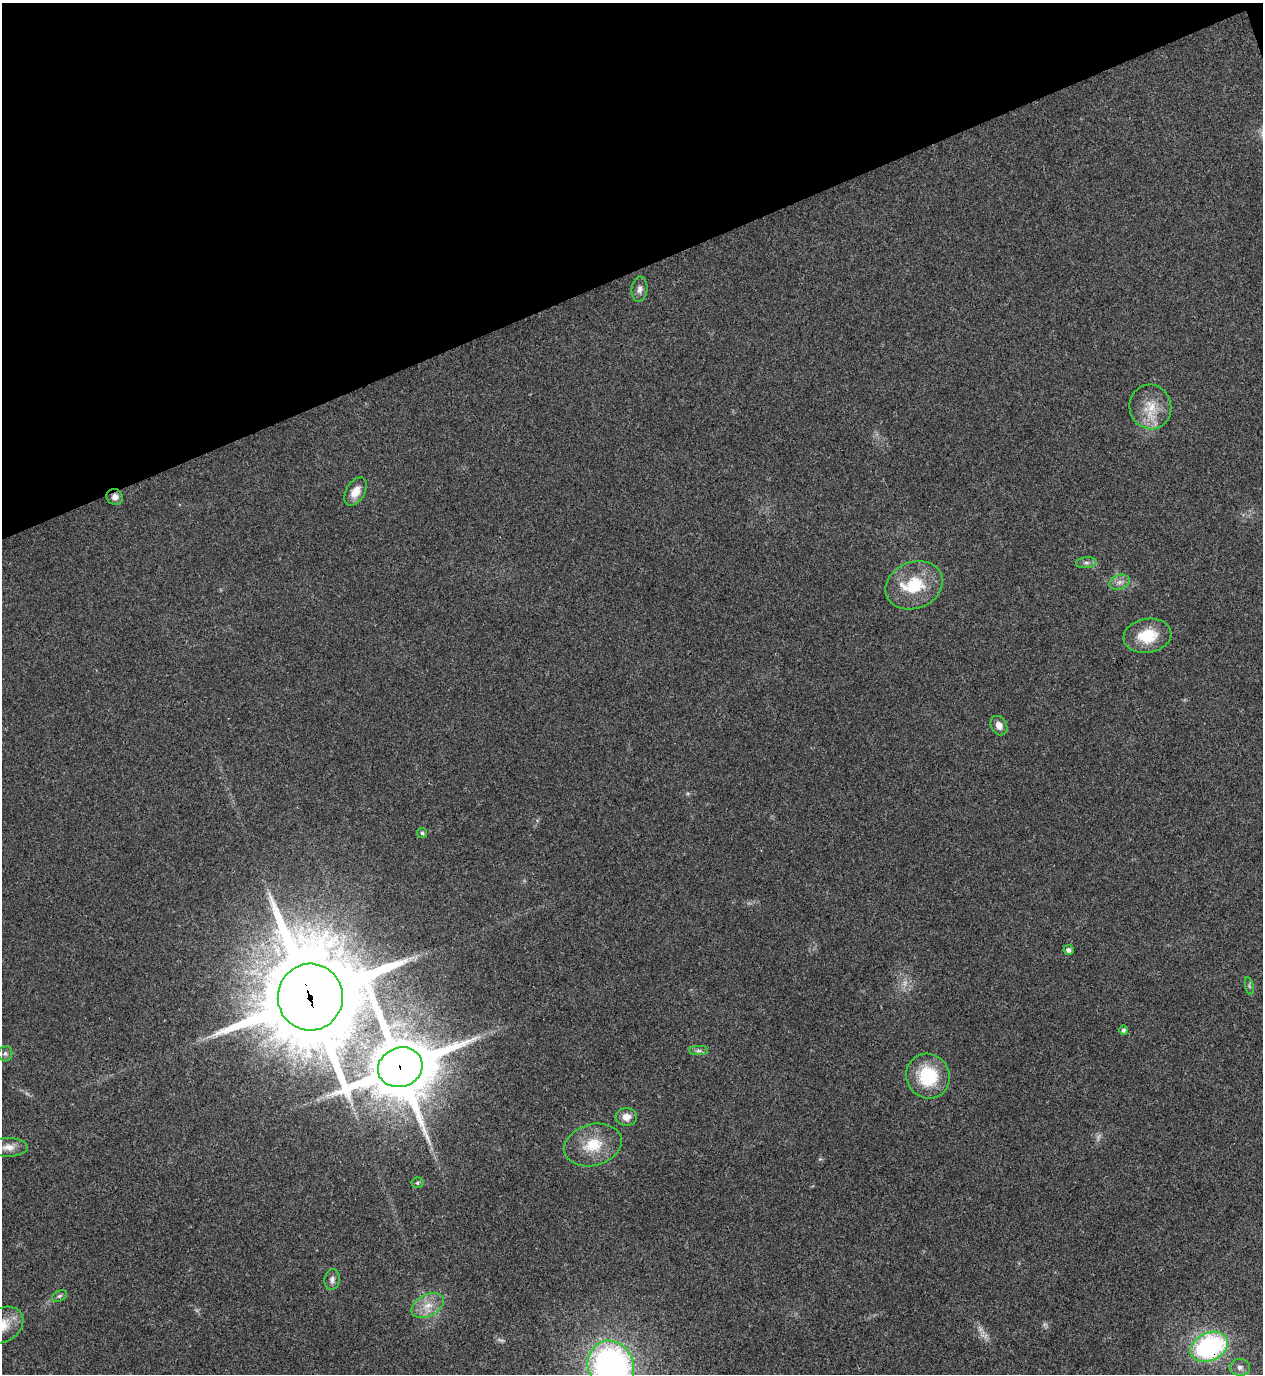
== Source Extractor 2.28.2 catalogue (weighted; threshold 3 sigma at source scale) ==
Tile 3 of 4 x 4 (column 3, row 1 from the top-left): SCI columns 2679-3939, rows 4120-5491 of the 5482 x 5493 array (HDU 1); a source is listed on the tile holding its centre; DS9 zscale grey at full resolution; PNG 1265 x 1376 px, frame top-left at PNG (2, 3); each listed source drawn as its Kron ellipse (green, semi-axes under 4 px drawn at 4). Shown black and unused: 20% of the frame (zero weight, under 3 of 4 exposures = <1% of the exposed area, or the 3 px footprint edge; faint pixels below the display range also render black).
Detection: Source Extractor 2.28.2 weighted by HDU 2 'WHT'; one run over the whole footprint, this tile lists its part. Background 0.0203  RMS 0.0049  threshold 0.0222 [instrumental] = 3 sigma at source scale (4.5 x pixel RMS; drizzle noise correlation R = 1.50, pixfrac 1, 0.05/0.05 arcsec/px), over >= 5 px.
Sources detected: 35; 5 too faint to see at this stretch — neither listed nor drawn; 1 inside a brighter listed object's ellipse — not listed separately; the other 29 listed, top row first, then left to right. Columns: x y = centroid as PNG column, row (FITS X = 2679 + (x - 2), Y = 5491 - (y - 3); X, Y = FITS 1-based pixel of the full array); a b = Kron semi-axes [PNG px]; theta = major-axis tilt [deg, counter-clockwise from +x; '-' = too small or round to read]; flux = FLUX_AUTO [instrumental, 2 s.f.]
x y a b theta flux
640 289 12 8 84 2.4
1150 407 22 21 - 13
356 491 15 9 59 5.4
115 497 8 7 - 2.7
1086 563 10 5 7 1.6
1120 582 10 7 19 2.7
914 585 29 23 21 21
1147 636 24 17 10 16
999 726 10 8 -61 3.5
422 833 5 5 - 0.79
1068 950 5 5 - 1.8
1249 986 9 3 -77 0.76
310 997 33 32 - 9500
1123 1030 5 4 - 1.3
698 1051 9 4 0 1.4
5 1054 8 7 - 1.6
400 1067 23 19 20 4000
928 1076 23 21 -55 26
626 1117 10 8 5 4.6
593 1145 29 20 15 16
8 1147 19 9 0 5
417 1183 6 5 - 0.87
332 1280 10 7 85 2
59 1296 8 5 27 1.1
428 1306 17 11 26 7.1
2 1325 22 17 30 11
1209 1347 19 14 25 81
611 1366 26 23 -67 170
1240 1367 10 8 -4 2.5
Overlapping masked pixels (flux is a lower limit): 4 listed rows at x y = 115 497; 310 997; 400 1067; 1209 1347
Isophote crosses this tile's border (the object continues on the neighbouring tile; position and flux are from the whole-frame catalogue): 2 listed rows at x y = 2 1325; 611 1366